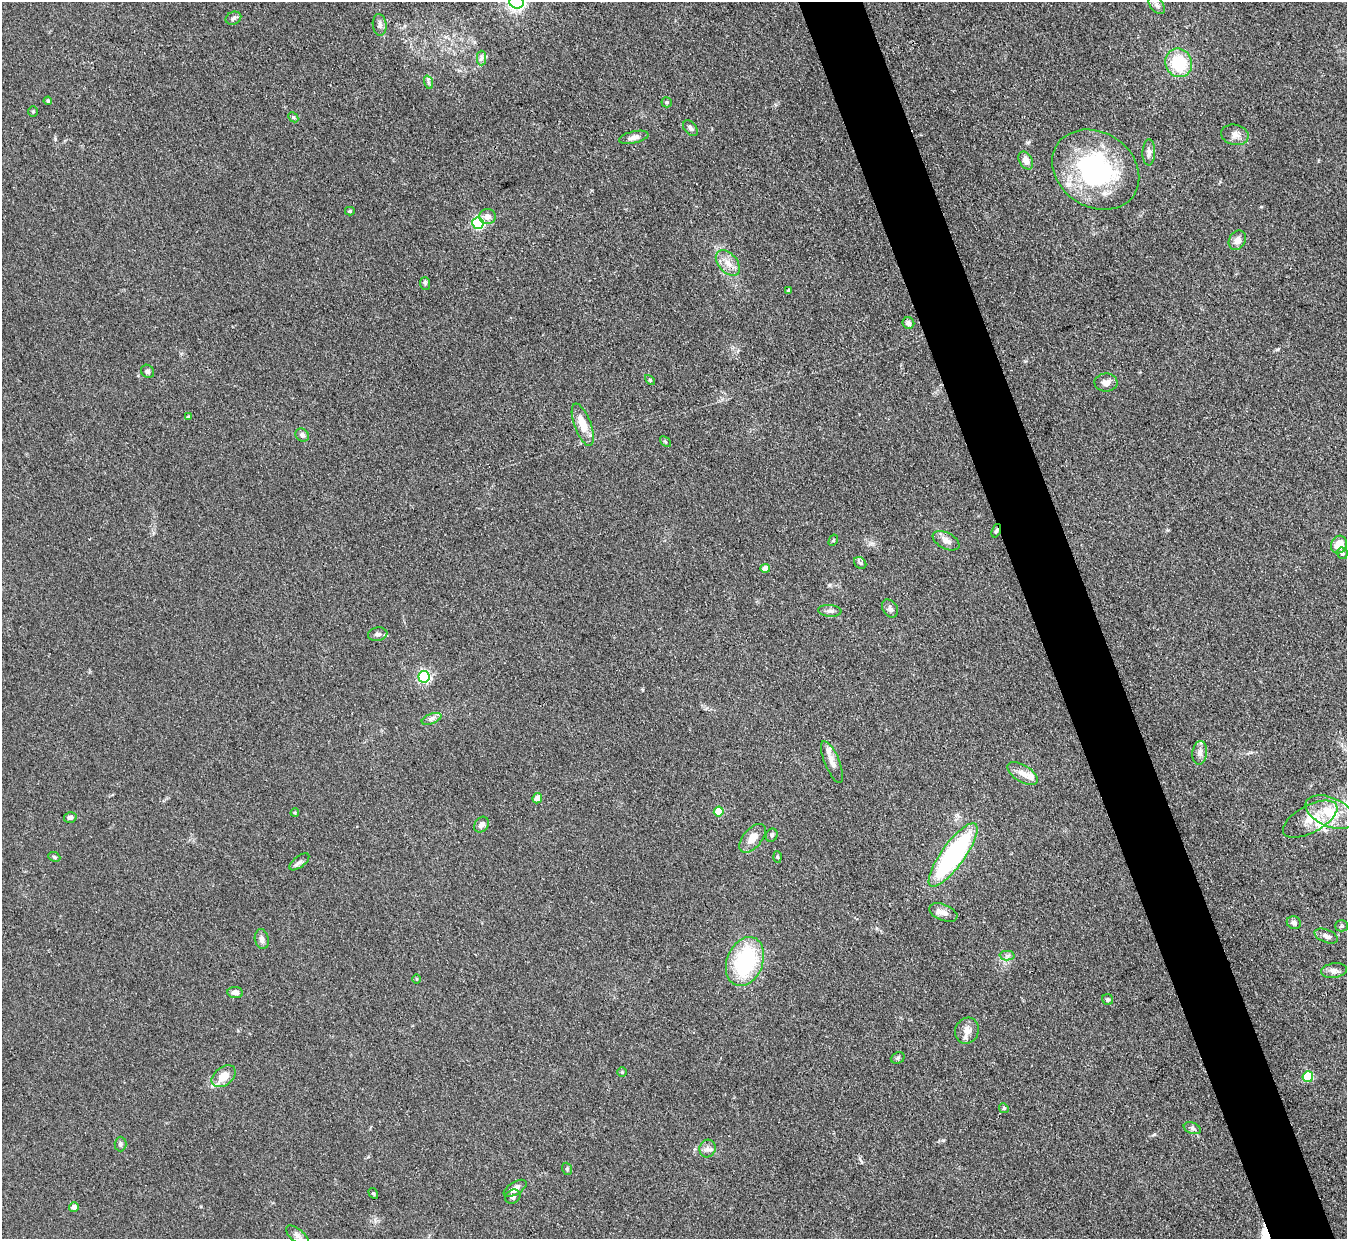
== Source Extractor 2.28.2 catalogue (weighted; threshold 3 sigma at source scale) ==
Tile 6 of 4 x 4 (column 2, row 2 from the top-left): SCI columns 1348-2692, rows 2749-3985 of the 5386 x 5371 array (HDU 1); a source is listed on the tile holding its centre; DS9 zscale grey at full resolution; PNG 1349 x 1241 px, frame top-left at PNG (2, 2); each listed source drawn as its Kron ellipse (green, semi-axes under 4 px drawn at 4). Shown black and unused: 5% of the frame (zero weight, under 3 of 4 exposures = <1% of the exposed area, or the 3 px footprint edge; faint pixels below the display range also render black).
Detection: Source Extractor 2.28.2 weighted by HDU 2 'WHT'; one run over the whole footprint, this tile lists its part. Background 0.111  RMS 0.0066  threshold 0.0298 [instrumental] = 3 sigma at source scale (4.5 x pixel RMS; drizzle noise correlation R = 1.50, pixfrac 1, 0.05/0.05 arcsec/px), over >= 5 px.
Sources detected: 92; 6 inside a brighter listed object's ellipse — not listed separately; the other 86 listed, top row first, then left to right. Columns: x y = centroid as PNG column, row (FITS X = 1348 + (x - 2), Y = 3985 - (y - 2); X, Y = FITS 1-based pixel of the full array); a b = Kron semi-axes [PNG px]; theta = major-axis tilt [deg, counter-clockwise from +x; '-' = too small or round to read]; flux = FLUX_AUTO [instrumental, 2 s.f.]
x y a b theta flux
517 2 7 6 - 260
1157 5 10 6 -51 2.4
233 18 8 6 23 1.9
380 25 11 7 -84 2.9
482 58 7 4 89 1.9
1179 63 14 13 - 30
428 82 7 4 -71 1.4
48 101 4 4 - 1.4
667 102 5 5 - 0.91
33 111 5 4 - 0.9
293 117 6 4 -45 1
690 128 9 6 -50 1.8
1235 135 14 10 -11 4.7
634 137 15 6 13 3.3
1149 152 13 6 89 3.2
1026 160 9 6 -62 5.5
1096 170 46 37 -33 100
350 211 5 4 - 0.93
487 216 8 7 - 3.6
478 223 6 5 - 94
1237 240 10 8 57 3.9
728 263 15 9 -49 6.7
425 283 6 5 - 1.1
788 291 3 3 - 1.4
908 323 6 5 - 2.5
148 371 7 6 - 1.6
650 380 6 3 -46 0.8
1106 383 11 9 -1 4
188 417 4 4 - 0.79
583 425 22 8 -70 12
302 435 7 6 - 2.3
665 442 6 4 -44 0.98
996 531 7 4 70 1.3
833 540 6 4 61 0.83
946 541 14 8 -27 4.6
1339 545 9 7 65 10
1342 553 6 5 - 1.6
860 563 7 5 -44 1.3
765 568 4 4 - 7.6
890 608 10 7 -56 2.2
830 611 11 6 -5 2.6
378 634 10 6 8 2.5
424 677 6 5 - 110
432 719 10 5 22 2.1
1200 753 12 7 84 3.4
832 762 22 7 -67 5
1022 773 17 8 -32 6.2
537 798 5 4 - 5.8
719 812 5 5 - 21
1330 812 26 14 -23 21
295 813 4 3 - 0.79
70 817 6 5 - 2.5
1310 819 30 13 28 14
481 825 8 6 52 2.8
772 835 7 5 65 1.6
752 838 17 9 49 7.7
953 855 38 11 54 120
54 857 6 4 -24 0.99
777 857 5 3 - 0.73
299 862 12 5 38 2.1
943 912 15 8 -21 4.4
1294 923 7 6 - 2.4
1342 926 6 5 - 1.2
1326 936 12 6 -21 3.2
262 939 10 7 -79 3.4
1007 956 7 5 -1 1.8
745 961 25 18 68 64
1334 971 13 7 8 3.2
416 979 5 3 - 0.53
235 993 8 5 -6 3.6
1108 999 6 5 - 1.4
967 1031 13 11 64 5.9
898 1058 7 5 22 1.3
622 1072 5 5 - 0.75
224 1076 13 9 38 9.4
1308 1077 5 5 - 39
1004 1108 5 4 - 0.8
1192 1128 9 5 -21 1.8
120 1144 7 6 - 1.6
707 1149 9 8 - 3.1
567 1169 6 5 - 0.94
515 1188 13 6 31 4.4
373 1193 5 3 - 0.72
513 1197 8 6 34 2.1
74 1207 5 5 - 3.6
297 1236 14 6 -39 2.8
Overlapping masked pixels (flux is a lower limit): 1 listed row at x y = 996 531
Isophote crosses this tile's border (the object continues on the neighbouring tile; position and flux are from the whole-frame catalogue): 2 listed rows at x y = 517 2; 1330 812
Unlisted compact peaks at least as high as the median listed source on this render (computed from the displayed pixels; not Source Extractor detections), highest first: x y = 943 1140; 1154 1134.